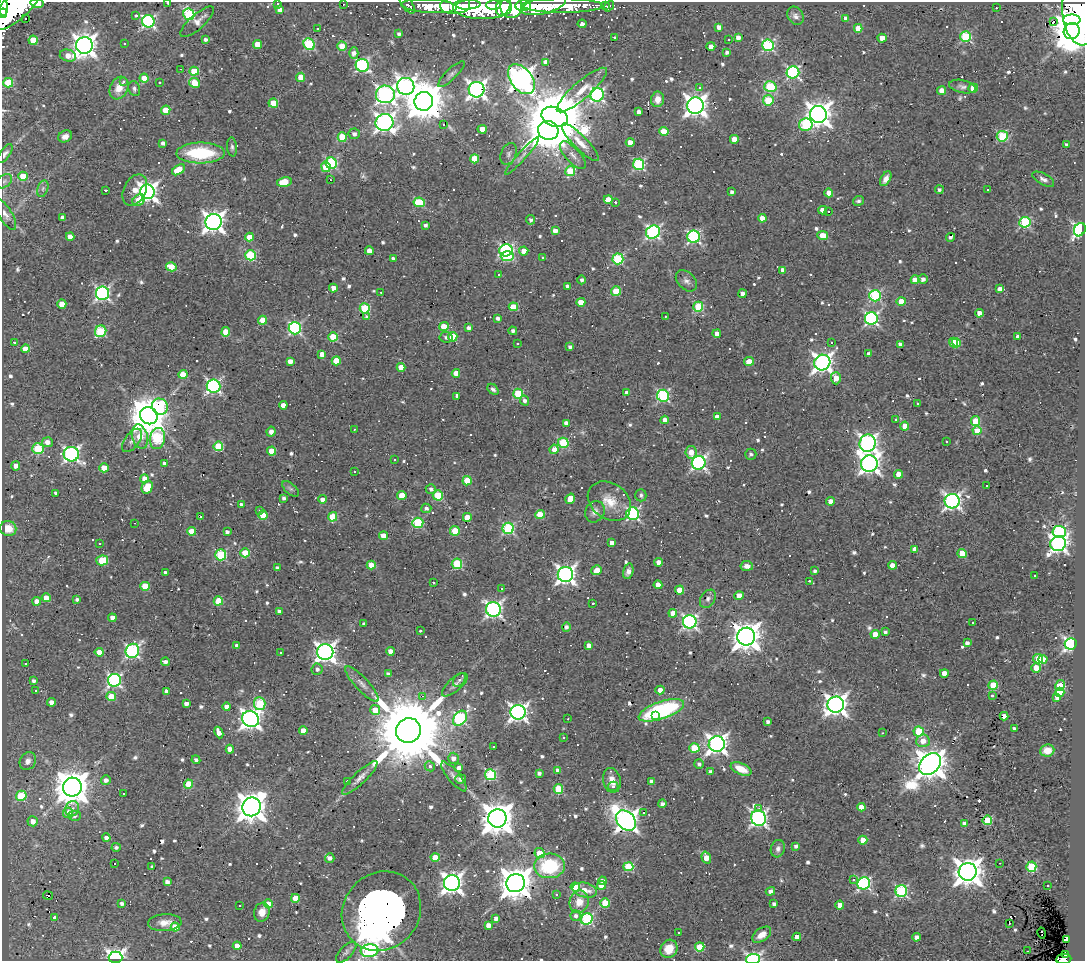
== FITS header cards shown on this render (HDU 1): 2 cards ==
NAXIS1  =                 1083
NAXIS2  =                  959

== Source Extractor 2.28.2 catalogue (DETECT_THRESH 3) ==
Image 1083 x 959 px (HDU 1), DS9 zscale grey, 1 PNG px = 1 image px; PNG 1087 x 963 px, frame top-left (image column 1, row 959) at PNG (2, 2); each listed source drawn as its Kron ellipse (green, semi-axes under 4 px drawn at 4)
Background 0.642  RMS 0.079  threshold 0.238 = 3 sigma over >= 5 px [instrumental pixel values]
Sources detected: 829; of the 829, the 500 brightest by FLUX_AUTO listed and drawn (329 fainter detections omitted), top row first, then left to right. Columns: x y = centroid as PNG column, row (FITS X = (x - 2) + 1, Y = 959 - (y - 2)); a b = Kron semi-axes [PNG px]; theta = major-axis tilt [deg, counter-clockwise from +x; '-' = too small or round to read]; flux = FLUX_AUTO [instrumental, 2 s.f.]
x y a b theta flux
37 3 7 4 -11 380
168 3 3 2 - 52
278 3 3 3 - 16
343 4 2 2 - 42
407 5 11 5 -53 34
455 5 15 8 4 1400
468 5 12 4 4 960
493 5 7 4 -1 560
503 5 10 6 67 710
544 5 23 8 15 1800
17 6 33 12 43 4700
429 6 28 7 -4 580
523 6 8 5 6 8800
562 6 40 7 0 1300
605 6 3 3 - 20
609 6 6 3 52 23
3 7 9 4 -85 1200
483 7 29 11 0 2100
511 7 11 10 - 1300
996 8 3 2 - 330
280 10 4 4 - 35
3 13 5 3 - 670
1080 13 33 18 -85 2600
189 14 6 5 - 550
136 15 3 3 - 37
795 16 9 7 -58 26
26 18 3 3 - 480
846 19 4 4 - 37
1072 20 9 5 0 1900
148 21 6 6 - 920
1054 21 3 3 - 5800
197 22 21 7 42 38
582 24 4 4 - 25
719 27 4 4 - 35
317 28 3 3 - 37
858 28 4 4 - 110
1072 31 8 7 - 16000
399 34 4 3 - 16
614 37 3 3 - 47
966 37 5 5 - 480
738 38 4 4 - 39
882 38 4 4 - 66
205 39 4 4 - 17
729 39 3 3 - 110
33 40 4 4 - 140
124 43 3 3 - 34
309 44 6 5 - 520
84 45 8 8 - 4900
258 45 4 4 - 92
768 45 6 6 - 750
342 46 4 4 - 99
711 46 4 4 - 51
727 52 4 4 - 17
354 53 6 4 90 31
68 55 8 6 -14 60
546 62 4 4 - 47
362 65 6 6 - 870
181 69 3 2 - 17
194 71 5 4 - 160
793 72 6 6 - 870
451 74 18 5 44 23
301 77 4 4 - 100
144 78 4 4 - 97
521 79 17 10 -53 5600
123 81 3 3 - 39
159 82 3 3 - 43
8 83 5 5 - 260
194 83 6 5 - 140
406 86 8 8 - 2300
770 87 6 5 - 330
962 87 13 6 -12 23
119 88 12 8 62 67
699 88 4 4 - 18
973 88 4 4 - 99
134 89 8 5 -72 14
477 90 8 7 - 2700
582 90 32 9 41 110
942 91 4 4 - 73
385 94 9 9 - 2200
597 95 7 6 - 1100
657 99 8 6 83 52
768 100 5 5 - 290
424 101 9 9 - 21000
273 103 5 4 - 120
695 105 8 8 - 4000
166 110 4 4 - 150
639 112 4 4 - 31
818 115 8 8 - 5500
555 117 14 9 -22 42000
384 122 9 8 - 2700
443 125 3 2 - 23
806 125 7 6 - 460
482 129 4 4 - 75
548 130 10 9 - 18000
664 131 5 4 - 110
354 134 6 5 - 24
65 136 7 5 29 30
1002 136 5 5 - 350
342 137 4 4 - 190
734 139 4 4 - 52
580 142 25 7 -46 64
630 142 4 4 - 52
163 143 4 3 - 21
1067 145 4 4 - 23
232 147 9 5 -85 15
201 153 24 10 0 380
5 154 11 5 54 20
509 154 11 7 68 23
573 155 17 7 -48 38
522 156 25 4 48 24
474 159 4 4 - 120
331 163 5 5 - 610
639 164 5 5 - 600
326 167 5 4 - 110
178 170 7 4 33 150
570 171 5 5 - 260
23 176 4 4 - 120
886 179 8 4 60 26
1043 179 12 5 -29 25
330 180 3 3 - 47
4 181 8 6 41 14
284 182 7 4 11 140
43 189 8 5 71 15
105 190 3 3 - 18
135 190 17 11 63 74
939 190 4 4 - 15
988 190 3 3 - 110
147 192 7 7 - 2800
732 192 4 4 - 17
829 193 4 4 - 70
608 199 4 4 - 73
139 200 7 5 35 100
858 201 5 4 - 16
419 202 6 5 - 280
615 202 3 3 - 89
823 210 4 4 - 63
829 212 3 3 - 830
5 214 17 6 -58 32
62 218 4 4 - 39
762 218 4 4 - 61
531 220 5 4 - 16
213 222 8 8 - 3800
1025 222 5 5 - 540
425 225 4 3 - 14
1080 230 7 5 59 1500
555 231 4 4 - 39
653 232 7 6 - 1200
823 236 5 4 - 160
70 237 4 4 - 46
249 237 4 4 - 89
694 237 6 6 - 920
950 237 4 3 - 14
506 250 7 6 - 1000
369 251 4 4 - 49
524 251 4 4 - 52
251 255 5 5 - 450
507 256 6 5 - 310
393 258 4 3 - 15
542 258 3 3 - 150
618 259 5 5 - 480
171 267 5 4 - 130
783 270 4 4 - 32
499 275 3 3 - 25
923 279 5 4 - 24
582 280 4 4 - 17
915 280 4 4 - 80
686 281 12 8 -45 29
567 286 4 3 - 17
333 288 4 4 - 59
999 289 4 4 - 24
616 291 5 4 - 160
381 292 3 3 - 26
102 293 7 6 - 1300
743 294 4 4 - 35
875 296 6 5 - 600
901 301 4 4 - 99
581 302 4 4 - 68
62 304 4 4 - 91
513 307 4 4 - 130
698 307 5 5 - 310
365 308 5 5 - 320
979 313 4 4 - 59
665 316 3 3 - 54
367 317 4 3 - 19
498 318 4 4 - 19
871 319 6 6 - 1100
262 320 4 4 - 110
444 327 5 4 - 170
295 328 6 6 - 850
469 328 4 4 - 24
101 331 6 5 - 380
513 331 4 4 - 17
226 332 4 4 - 87
717 334 4 4 - 41
333 337 5 4 - 220
446 337 7 5 -7 18
453 337 5 4 - 150
1018 337 4 3 - 25
14 342 3 3 - 32
953 342 5 4 - 120
518 343 3 3 - 18
831 343 3 3 - 83
956 343 4 4 - 120
900 344 4 3 - 23
570 347 4 4 - 17
25 349 4 4 - 79
322 354 4 4 - 53
869 354 4 4 - 28
290 361 4 4 - 42
336 361 4 4 - 140
749 361 5 4 - 89
822 363 8 7 - 2800
401 367 4 4 - 86
456 373 4 4 - 64
183 374 4 4 - 130
836 378 6 5 - 97
214 386 7 6 - 1200
493 389 6 4 -41 14
627 393 4 4 - 35
518 394 5 5 - 340
457 396 4 3 - 20
663 396 6 6 - 690
525 401 5 4 - 20
917 404 3 3 - 86
283 405 4 4 - 35
160 407 8 7 - 390
149 416 9 8 - 15000
717 417 4 4 - 57
665 420 4 4 - 49
896 420 3 3 - 22
976 421 5 4 - 230
566 423 4 4 - 28
905 426 4 4 - 79
354 429 3 2 - 24
977 431 4 4 - 100
271 432 5 4 - 33
140 437 12 8 -75 190
157 438 11 7 81 480
132 440 13 7 53 31
946 441 3 3 - 28
47 442 5 5 - 40
563 443 5 5 - 330
868 443 9 8 - 2400
218 446 5 5 - 240
38 449 6 5 - 360
554 449 5 4 - 50
271 451 4 4 - 96
691 452 6 5 - 61
71 454 8 7 - 1600
751 454 5 5 - 15
394 460 3 3 - 59
165 463 4 3 - 22
699 463 7 6 - 1400
869 463 8 8 - 3000
16 466 4 4 - 43
104 468 4 4 - 99
354 472 3 3 - 27
898 474 4 4 - 83
144 479 4 4 - 60
467 481 5 4 - 160
987 486 3 3 - 520
147 487 7 5 62 170
291 489 10 5 -42 16
431 489 5 4 - 17
56 493 4 3 - 16
402 495 4 4 - 110
438 495 5 5 - 260
641 495 6 5 - 14
284 498 4 4 - 16
322 499 4 4 - 28
570 499 5 4 - 96
609 501 23 18 -35 120
830 501 4 4 - 61
952 501 7 7 - 2000
242 505 4 4 - 23
426 508 5 5 - 21
259 511 3 3 - 20
595 512 11 9 60 34
633 514 6 6 - 860
263 515 4 4 - 120
540 515 4 4 - 180
200 517 3 3 - 33
333 517 5 4 - 190
467 517 4 4 - 93
135 523 3 2 - 20
418 523 5 5 - 450
8 528 8 7 - 81
508 528 5 5 - 620
192 531 4 4 - 85
455 531 5 4 - 170
227 532 4 4 - 18
1059 532 7 6 - 760
384 536 4 4 - 100
100 543 3 3 - 23
612 543 4 4 - 37
1058 544 8 7 - 2100
915 549 4 4 - 54
245 553 5 4 - 190
962 554 4 4 - 140
221 555 5 5 - 430
102 560 6 5 - 260
659 562 4 4 - 49
457 564 5 5 - 390
371 565 4 4 - 97
893 565 4 4 - 68
747 566 6 5 - 27
277 568 3 3 - 14
597 570 5 4 - 52
628 571 8 5 73 31
815 571 4 3 - 15
166 573 4 3 - 24
565 574 8 7 - 2600
1035 576 3 3 - 47
809 581 4 3 - 50
433 582 3 3 - 250
658 585 4 4 - 66
145 586 4 4 - 170
501 589 3 3 - 64
680 590 4 4 - 110
739 596 4 4 - 89
46 598 4 4 - 50
708 599 10 7 56 21
77 600 4 3 - 16
37 601 4 4 - 55
218 601 4 4 - 160
593 603 3 3 - 99
493 609 7 7 - 1800
279 611 4 3 - 20
673 613 4 4 - 51
112 618 4 4 - 47
690 622 7 6 - 1400
973 623 3 3 - 160
364 624 4 3 - 17
566 627 4 4 - 14
420 631 3 3 - 100
885 632 4 4 - 14
875 634 4 4 - 70
746 637 9 8 - 7800
967 643 4 4 - 25
1071 644 6 6 - 1500
589 645 4 4 - 35
237 646 4 4 - 20
132 651 7 6 - 1100
390 651 4 4 - 45
99 652 4 4 - 61
280 652 3 3 - 17
325 652 8 8 - 3200
1038 659 5 5 - 240
1043 659 4 3 - 48
165 662 4 3 - 22
26 664 3 3 - 67
1036 668 5 4 - 86
317 669 5 5 - 21
944 673 4 4 - 57
388 674 4 3 - 14
114 680 6 6 - 1100
459 680 8 5 50 17
33 681 3 3 - 14
362 684 23 6 -47 42
455 685 16 6 41 27
993 685 5 4 - 230
1060 685 5 4 - 290
660 690 4 4 - 35
36 691 3 3 - 41
166 691 4 4 - 23
1060 692 5 4 - 110
111 696 4 4 - 150
422 696 3 2 - 100
992 696 3 3 - 110
1057 697 4 4 - 28
52 702 4 4 - 37
186 704 4 3 - 30
260 704 6 5 - 360
836 705 8 8 - 3900
227 707 4 4 - 48
375 710 5 5 - 79
661 710 24 8 19 710
518 712 7 7 - 2300
655 715 3 3 - 390
1004 716 4 4 - 51
460 718 8 6 52 770
251 719 9 7 -28 3200
568 719 3 2 - 18
768 722 4 3 - 20
1014 728 4 3 - 16
408 730 12 12 - 92000
303 731 4 4 - 77
919 731 5 5 - 300
219 732 6 4 -64 45
883 733 3 2 - 16
564 737 3 3 - 23
923 741 7 6 - 55
717 744 8 7 - 3100
493 746 3 3 - 15
694 748 5 4 - 230
230 749 4 4 - 67
1047 750 7 6 - 60
453 758 5 5 - 33
196 760 4 4 - 16
28 761 9 7 59 29
699 764 5 5 - 17
930 764 12 9 46 9900
430 766 5 5 - 24
459 768 4 4 - 32
741 769 11 5 -25 89
558 770 4 4 - 26
710 771 4 4 - 17
539 773 4 4 - 18
491 775 5 5 - 530
454 777 18 6 -50 30
360 778 23 6 43 41
461 779 5 4 - 23
106 780 5 4 - 28
612 780 12 8 -77 56
347 781 3 2 - 110
652 781 4 4 - 31
189 784 4 4 - 190
613 786 5 4 - 18
72 787 9 9 - 13000
558 789 5 4 - 270
123 793 3 3 - 15
21 796 5 5 - 320
662 804 4 4 - 22
252 807 9 9 - 8800
861 807 4 4 - 76
72 809 8 6 72 20
759 809 3 3 - 35
68 813 5 5 - 69
644 813 3 3 - 490
75 816 6 5 - 15
497 818 9 9 - 11000
758 818 8 7 - 1900
987 820 5 4 - 270
33 821 5 5 - 49
626 821 11 8 -47 4200
964 824 4 4 - 31
106 838 4 4 - 23
863 840 4 4 - 95
796 846 4 3 - 20
116 847 5 4 - 15
778 849 9 7 75 23
540 853 5 4 - 130
435 857 4 4 - 140
330 858 4 4 - 21
706 858 6 4 -71 93
114 863 3 3 - 130
1000 863 3 2 - 56
549 866 15 12 3 390
152 867 4 3 - 17
628 867 5 4 - 300
1031 867 5 5 - 360
968 872 9 9 - 7900
853 880 3 3 - 43
602 881 4 4 - 19
167 882 4 4 - 28
452 883 8 8 - 3400
516 883 9 9 - 12000
864 883 6 6 - 950
601 885 4 4 - 81
1047 886 3 2 - 18
575 887 5 4 - 190
585 890 12 7 -13 68
770 891 5 4 - 25
901 891 6 6 - 740
556 894 3 3 - 18
48 895 5 2 - 24
295 898 4 4 - 120
579 902 11 9 76 80
122 903 4 3 - 22
605 903 5 4 - 190
268 904 4 4 - 99
774 904 4 4 - 18
840 905 4 4 - 63
240 906 3 3 - 25
381 911 41 37 46 16000
262 912 9 7 72 45
576 916 5 5 - 22
54 917 3 3 - 360
496 918 4 4 - 31
587 919 6 5 - 640
165 923 17 8 4 57
1009 923 4 2 - 27
488 925 4 4 - 46
175 927 4 4 - 140
678 932 3 3 - 38
1042 933 6 3 -76 29
762 935 10 6 36 51
797 937 4 4 - 48
916 937 4 4 - 36
1066 939 4 3 - 160
237 946 4 4 - 64
700 947 5 4 - 250
669 949 9 8 - 95
370 951 9 6 8 850
1027 951 3 2 - 16
346 952 13 6 46 19
1065 955 4 3 - 37
115 957 7 5 -1 1800
753 959 7 5 5 870
1064 959 8 5 5 110
At the frame edge (FLAGS 8, measured only in part): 9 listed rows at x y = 37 3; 168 3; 278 3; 17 6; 3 7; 3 13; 1080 13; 753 959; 1064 959
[329 fainter detections neither listed nor drawn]